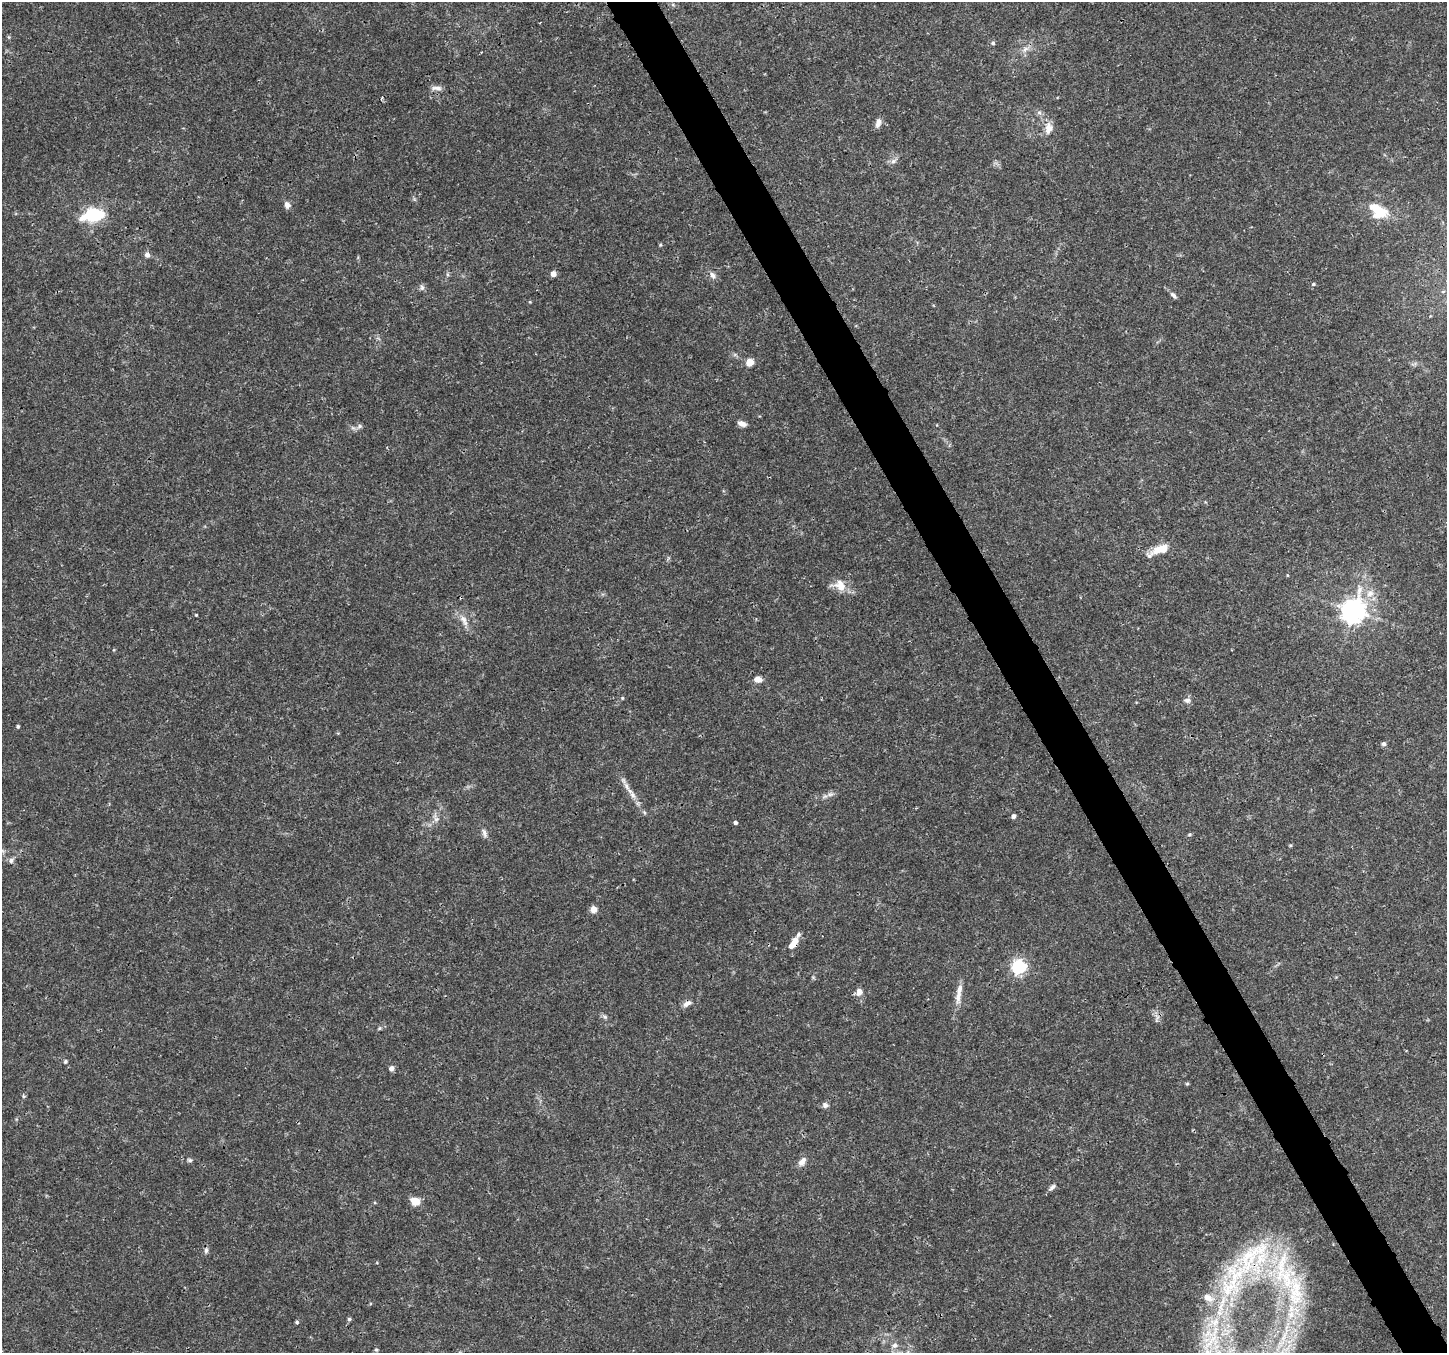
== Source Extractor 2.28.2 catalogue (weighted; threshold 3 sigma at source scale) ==
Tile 6 of 4 x 4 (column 2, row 2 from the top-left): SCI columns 1453-2897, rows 2868-4218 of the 5790 x 5675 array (HDU 1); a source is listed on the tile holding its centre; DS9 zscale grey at full resolution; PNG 1449 x 1355 px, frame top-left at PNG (2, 2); no overlay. Shown black and unused: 3% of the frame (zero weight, under 3 of 4 exposures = <1% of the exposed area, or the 3 px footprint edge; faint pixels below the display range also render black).
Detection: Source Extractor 2.28.2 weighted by HDU 2 'WHT'; one run over the whole footprint, this tile lists its part. Background 0.0206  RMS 0.0019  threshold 0.00843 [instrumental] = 3 sigma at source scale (4.5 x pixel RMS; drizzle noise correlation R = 1.50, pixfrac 1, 0.0396/0.0396 arcsec/px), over >= 5 px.
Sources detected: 77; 8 inside a brighter listed object's ellipse — not listed separately; the other 69 listed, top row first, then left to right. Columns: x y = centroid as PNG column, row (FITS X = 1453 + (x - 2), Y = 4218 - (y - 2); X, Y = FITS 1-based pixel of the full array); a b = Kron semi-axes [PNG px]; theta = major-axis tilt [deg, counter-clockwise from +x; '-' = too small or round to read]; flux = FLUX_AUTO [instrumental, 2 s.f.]
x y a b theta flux
993 43 5 5 - 0.29
1025 49 11 7 35 1
437 88 15 6 -3 0.9
1039 113 6 6 - 0.47
878 123 12 6 75 0.97
1049 128 16 10 86 1.9
893 161 8 6 17 0.69
287 205 8 7 - 0.88
1378 211 26 18 -37 5.4
96 215 16 11 -1 11
660 245 5 4 - 0.19
147 255 7 6 - 0.75
553 274 6 5 - 1.1
712 275 9 6 -63 0.77
1313 284 5 4 - 0.28
422 288 8 6 -75 0.51
1443 291 6 3 20 0.24
1173 295 10 5 -45 0.56
530 302 5 3 - 0.16
749 362 5 5 - 3.4
742 424 10 5 -22 1
360 426 7 6 - 0.5
1161 549 21 9 19 3.4
1287 575 4 3 - 0.16
840 585 19 14 -20 2.7
1370 593 12 10 37 1.7
1353 611 9 8 - 150
196 615 3 2 - 0.18
464 620 18 8 -66 1.6
758 679 7 6 - 1.9
622 698 4 4 - 0.2
1187 700 10 7 -10 0.68
18 726 4 4 - 0.25
1384 744 6 6 - 0.42
626 786 13 6 -69 1.1
830 794 10 5 18 0.72
644 812 6 4 -71 0.26
1013 816 5 4 - 0.55
436 819 8 6 0 0.67
735 823 4 4 - 0.45
484 833 13 6 -73 0.76
1189 835 5 3 - 0.22
11 861 8 6 88 0.53
593 909 6 6 - 1.5
795 941 9 8 - 1.4
1018 967 6 6 - 38
959 990 22 7 85 1.6
859 992 5 5 - 2.2
687 1003 11 7 30 0.88
605 1017 6 6 - 0.39
379 1028 6 4 60 0.27
65 1061 6 5 - 0.27
391 1068 6 5 - 0.81
1187 1084 5 4 - 0.22
24 1096 5 5 - 0.26
825 1105 8 7 - 0.66
190 1160 7 5 -2 0.35
802 1162 12 8 52 1.2
1052 1187 11 5 46 0.65
415 1201 11 9 -21 2
206 1250 7 5 89 0.45
1252 1256 75 48 44 33
1295 1293 63 23 -86 20
349 1319 5 5 - 0.28
297 1322 5 4 - 0.26
1211 1337 68 29 73 24
895 1345 9 7 18 0.88
1280 1345 27 8 56 4.8
376 1350 5 4 - 0.23
Overlapping masked pixels (flux is a lower limit): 3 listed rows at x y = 795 941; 1252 1256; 1211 1337
Isophote crosses this tile's border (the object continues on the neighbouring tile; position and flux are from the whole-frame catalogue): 1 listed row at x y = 1211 1337